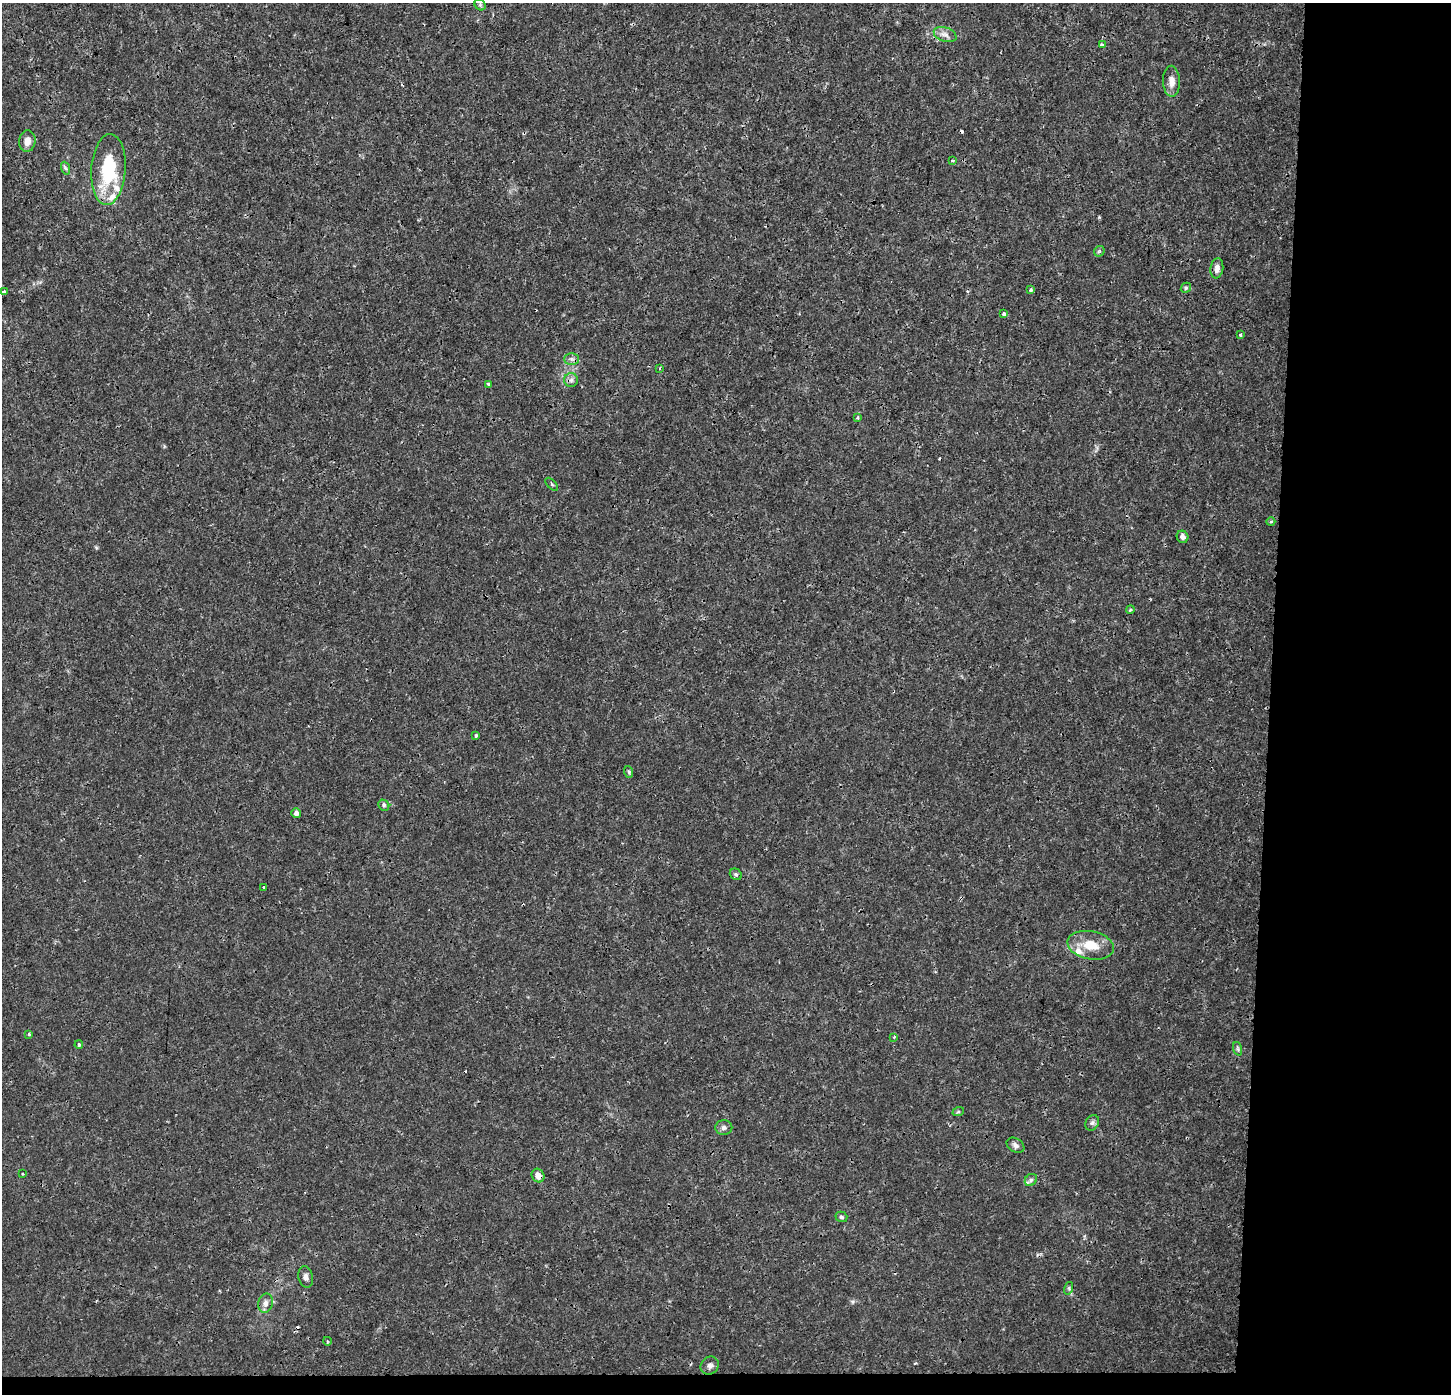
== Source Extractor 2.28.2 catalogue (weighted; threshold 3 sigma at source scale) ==
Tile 9 of 3 x 3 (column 3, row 3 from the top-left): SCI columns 2898-4346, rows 214-1605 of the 4354 x 4601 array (HDU 1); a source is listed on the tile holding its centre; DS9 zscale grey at full resolution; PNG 1453 x 1396 px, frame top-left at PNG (2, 3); each listed source drawn as its Kron ellipse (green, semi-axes under 4 px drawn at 4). Shown black and unused: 14% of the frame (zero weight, under 3 of 4 exposures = <1% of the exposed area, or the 3 px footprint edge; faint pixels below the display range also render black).
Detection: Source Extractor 2.28.2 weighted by HDU 2 'WHT'; one run over the whole footprint, this tile lists its part. Background 9.62e-04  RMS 9.7e-04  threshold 0.00435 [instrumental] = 3 sigma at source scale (4.5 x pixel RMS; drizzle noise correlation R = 1.50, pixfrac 1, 0.0396/0.0396 arcsec/px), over >= 5 px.
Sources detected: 55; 4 cosmic-ray / hot-pixel residue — neither listed nor drawn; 3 inside a brighter listed object's ellipse — not listed separately; the other 48 listed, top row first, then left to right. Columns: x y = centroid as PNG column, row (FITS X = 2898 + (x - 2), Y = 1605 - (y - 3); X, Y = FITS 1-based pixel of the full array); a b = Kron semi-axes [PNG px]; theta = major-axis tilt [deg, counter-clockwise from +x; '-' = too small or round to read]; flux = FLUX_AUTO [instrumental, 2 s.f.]
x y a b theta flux
480 5 6 5 - 0.15
945 35 12 7 -19 0.47
1102 45 4 3 - 0.23
1171 81 15 8 -88 0.79
27 141 11 8 84 0.74
952 161 3 2 - 0.088
65 168 6 4 -71 0.17
108 170 35 17 86 6.2
1099 251 6 5 - 0.16
1217 268 10 6 82 0.52
1186 288 5 4 - 0.14
1031 290 4 3 - 0.22
4 292 4 3 - 0.15
1003 314 3 3 - 0.28
1240 335 3 3 - 0.14
571 359 7 6 - 0.32
660 368 3 2 - 0.088
571 380 7 7 - 0.31
488 384 4 3 - 0.25
857 418 4 4 - 0.14
552 484 8 3 -45 0.11
1271 522 4 4 - 0.12
1182 537 6 5 - 0.39
1130 610 4 3 - 0.097
475 736 3 3 - 0.21
629 772 6 4 -72 0.14
384 805 6 5 - 0.18
296 813 5 4 - 0.33
736 874 6 5 - 0.17
264 887 3 3 - 0.21
1091 945 23 14 -11 2
29 1034 3 3 - 0.13
894 1037 3 2 - 0.086
79 1045 4 3 - 0.14
1238 1049 7 4 -72 0.17
958 1112 6 3 18 0.11
1092 1123 8 6 61 0.26
724 1128 8 7 - 0.32
1015 1145 9 6 -33 0.36
23 1174 3 2 - 0.077
538 1176 7 6 - 0.76
1031 1180 7 5 45 0.23
841 1217 6 5 - 0.18
306 1277 11 7 -76 0.39
1069 1288 6 4 73 0.14
265 1303 10 7 77 0.46
327 1341 4 3 - 0.098
710 1365 10 8 42 0.39
Overlapping masked pixels (flux is a lower limit): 1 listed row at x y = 538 1176